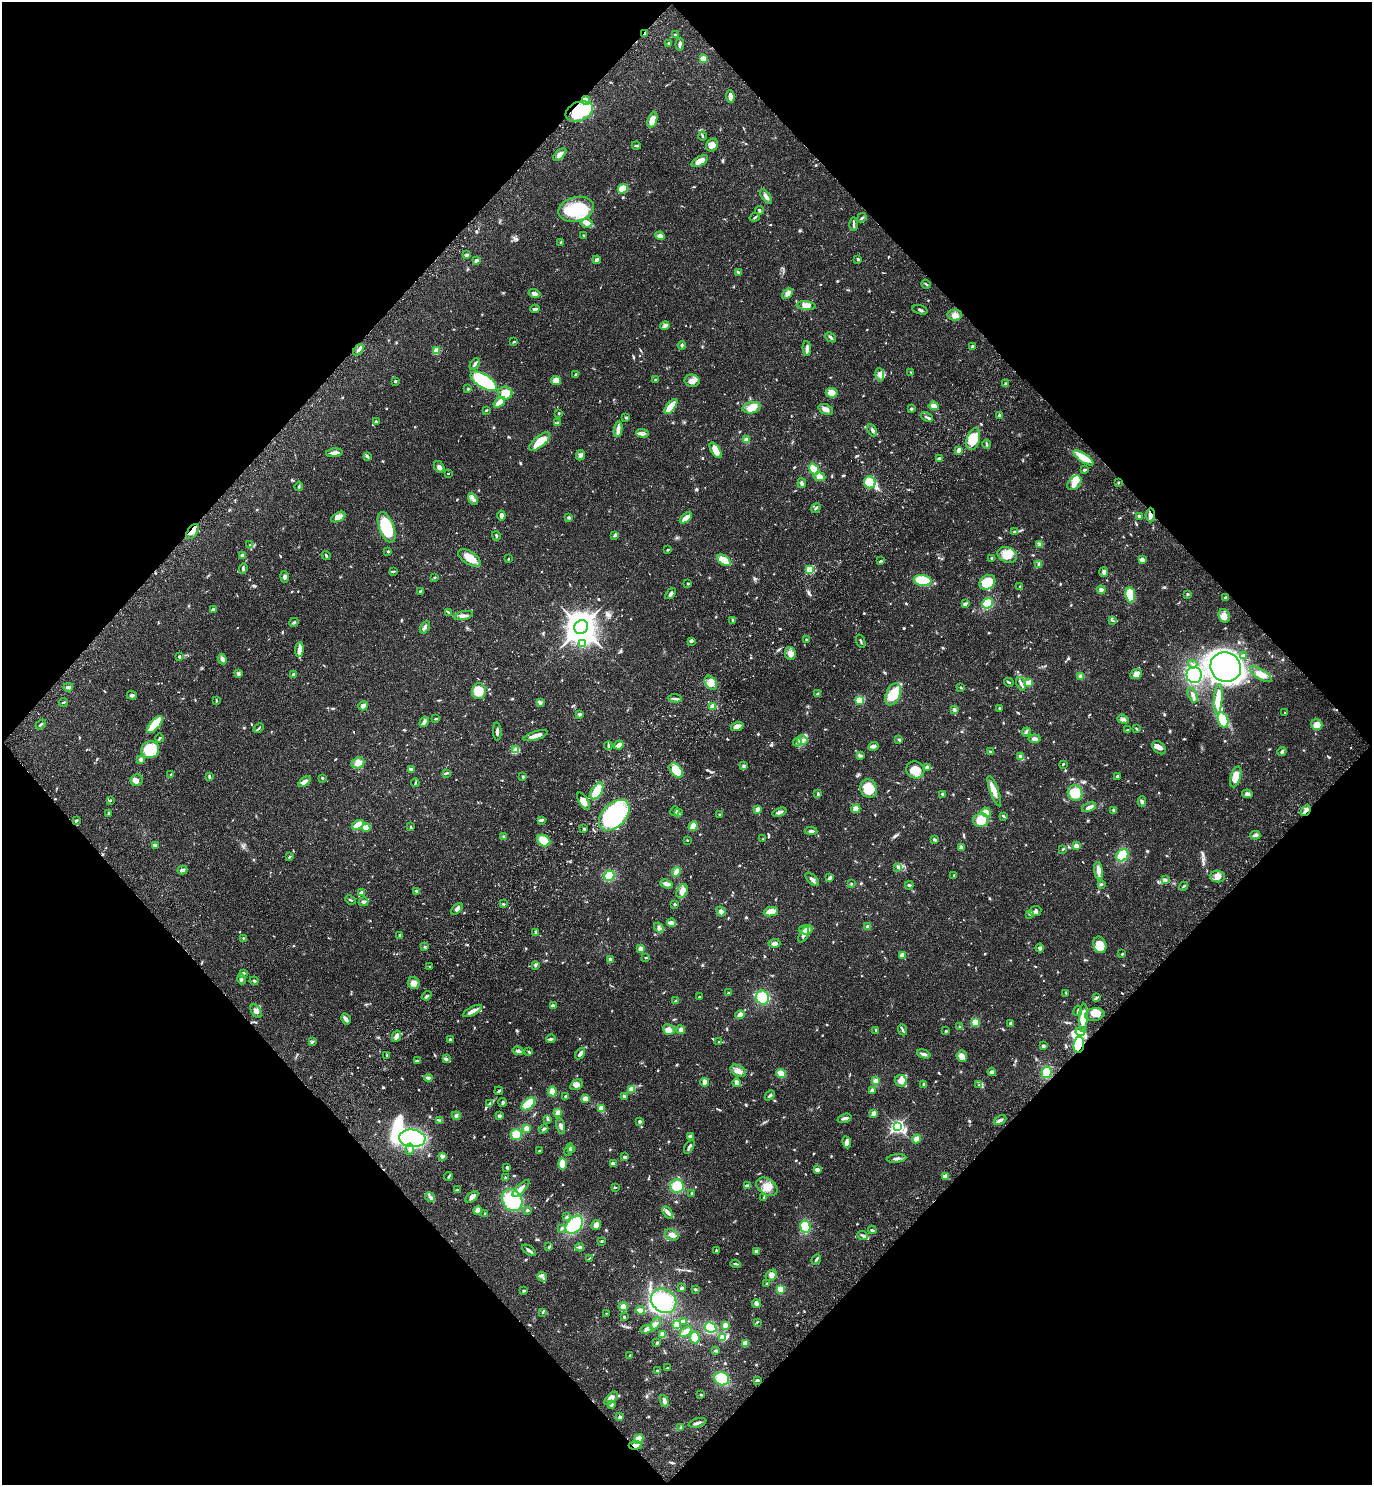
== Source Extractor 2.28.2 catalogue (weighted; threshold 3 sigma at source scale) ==
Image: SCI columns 389-5867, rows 92-6022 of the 6117 x 6117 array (HDU 1 of 3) = the unmasked area's bounding box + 8 px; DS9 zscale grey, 4 x 4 block average (1 PNG px = mean of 4 x 4 image px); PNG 1374 x 1487 px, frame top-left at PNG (2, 2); each listed source drawn as its Kron ellipse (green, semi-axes under 4 px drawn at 4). Shown black and unused: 50% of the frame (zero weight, under 3 of 4 exposures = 6% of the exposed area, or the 3 px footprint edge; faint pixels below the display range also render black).
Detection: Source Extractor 2.28.2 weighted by HDU 2 'WHT'. Background 0.0271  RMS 0.0024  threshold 0.011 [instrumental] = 3 sigma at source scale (4.5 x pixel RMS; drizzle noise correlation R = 1.50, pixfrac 1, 0.05/0.05 arcsec/px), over >= 5 px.
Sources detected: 935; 3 inside a brighter object's white glare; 5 cosmic-ray / hot-pixel residue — neither listed nor drawn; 13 coinciding with a brighter row at this scale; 26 inside a brighter listed object's ellipse — not listed separately; of the other 888, all 500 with FLUX_AUTO >= 1.32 (the completeness limit of this list) listed and drawn (388 fainter detections not listed), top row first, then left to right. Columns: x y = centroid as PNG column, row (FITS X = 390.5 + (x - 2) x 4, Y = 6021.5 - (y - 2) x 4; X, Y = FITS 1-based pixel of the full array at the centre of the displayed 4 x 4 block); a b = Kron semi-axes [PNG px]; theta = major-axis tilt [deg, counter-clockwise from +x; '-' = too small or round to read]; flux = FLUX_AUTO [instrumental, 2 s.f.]
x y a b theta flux
645 33 3 2 - 3
675 35 2 2 - 1.8
669 43 4 3 - 2.5
680 44 6 2 84 4.6
703 59 3 3 - 14
730 96 6 3 -85 11
586 101 4 4 - 5.3
579 111 14 9 22 84
652 120 8 4 73 20
702 136 4 2 - 2.1
712 145 6 5 - 9.3
636 146 4 2 - 2.2
560 155 8 3 41 8.8
700 161 9 4 30 13
623 189 5 4 - 19
766 197 8 3 -54 7.2
576 209 18 12 13 75
759 210 4 2 - 2.2
755 217 5 2 - 2
862 218 5 2 - 2.1
587 223 5 4 - 6.1
854 224 7 2 -90 3.3
584 236 3 2 - 2.4
660 236 5 3 - 5.6
561 242 2 2 - 2
467 255 4 3 - 2.2
858 259 2 2 - 3.2
476 260 3 2 - 4.2
597 260 4 2 - 7.5
738 272 4 2 - 1.8
926 284 5 2 - 2.1
534 293 6 3 -13 4.7
788 293 6 4 44 5.6
806 306 9 4 -5 8.4
535 309 5 2 - 4.4
920 310 7 2 -16 2.6
955 315 7 5 3 7.7
665 326 5 3 - 3.2
831 337 6 3 -42 2.9
514 342 3 2 - 1.4
682 345 4 2 - 2.2
973 346 2 2 - 3.1
807 348 7 4 -89 5.3
358 350 7 3 52 4.6
436 351 4 3 - 14
475 364 6 2 52 5.5
911 372 3 2 - 1.4
576 374 4 3 - 2.4
880 375 7 4 -84 5.7
655 380 3 2 - 1.5
395 381 3 2 - 2.4
484 381 15 6 -32 160
556 381 5 4 - 16
692 381 7 6 - 9.6
1006 383 3 2 - 2.3
468 389 3 2 - 1.9
505 393 7 6 - 17
832 393 6 4 -7 16
499 402 6 3 37 12
671 406 9 4 52 20
934 406 5 3 - 7.9
752 408 9 5 11 15
826 409 7 5 -21 6.8
911 409 3 3 - 2
486 410 3 2 - 1.8
559 413 2 2 - 1.6
1000 415 4 2 - 2.1
626 417 4 2 - 2.4
927 417 6 2 -29 2.7
376 421 4 3 - 1.8
557 423 3 3 - 3.1
618 429 8 3 83 8.6
872 430 7 3 -61 3.5
643 433 6 4 -2 5.2
973 439 11 6 74 37
747 440 3 3 - 6.4
540 442 13 5 40 31
986 444 4 2 - 2
716 450 9 4 -57 17
959 450 3 2 - 6.4
334 453 8 3 6 6.3
580 455 5 3 - 3.2
367 456 4 3 - 2
1083 458 12 4 -33 18
939 459 2 2 - 14
439 467 6 4 -59 5.2
814 469 6 4 -57 28
1084 470 4 2 - 1.7
448 473 2 2 - 1.9
819 477 6 4 -9 9
870 482 6 5 - 27
1118 482 3 2 - 1.4
802 483 5 3 - 3.3
1074 483 8 6 49 12
299 486 5 2 - 2.1
473 499 6 3 -58 4.7
816 508 5 2 - 2.2
1151 515 7 4 89 7.4
501 516 5 3 - 4.4
1139 516 3 2 - 4.1
338 517 8 4 29 10
569 518 3 3 - 3.2
686 518 7 2 40 15
386 527 16 7 -70 56
193 532 9 5 54 9.5
1014 532 2 2 - 2.6
615 535 3 2 - 3.7
496 536 4 2 - 2.6
250 545 4 3 - 2.2
1040 545 3 2 - 1.7
667 550 3 2 - 2.1
388 551 3 2 - 2.2
242 555 3 3 - 3.1
326 555 4 2 - 1.9
1007 555 10 7 -22 21
469 558 13 6 -33 19
992 558 3 3 - 2
508 559 2 2 - 3
724 560 7 4 -35 20
1142 560 4 3 - 4.3
881 561 3 2 - 2
1039 564 3 3 - 2
243 569 5 2 - 3
810 570 2 2 - 78
394 572 3 2 - 1.6
1104 572 5 3 - 4.4
285 577 5 3 - 3.2
434 578 3 2 - 1.7
923 580 9 5 -10 47
987 582 8 7 - 35
688 583 2 2 - 2.2
1020 587 2 2 - 1.8
1101 590 4 3 - 4.4
420 591 4 2 - 1.4
670 594 6 3 50 3.8
1188 594 3 2 - 1.9
1130 595 7 5 -80 41
1226 598 3 3 - 2.8
966 603 3 2 - 1.4
987 603 6 5 - 44
213 609 3 2 - 2.9
449 612 3 2 - 1.7
464 615 9 3 12 6.4
1224 616 7 5 -67 10
733 620 2 2 - 2
1112 621 3 2 - 1.7
294 622 5 2 - 2.1
425 627 7 3 60 4.2
581 627 7 6 - 2200
807 640 3 2 - 2.6
691 641 3 3 - 2.1
861 641 7 2 -70 2.2
582 643 2 2 - 9.8
299 650 7 3 85 6.1
790 653 6 5 - 7.3
1243 655 2 2 - 2.7
179 656 3 2 - 2.4
222 659 5 3 - 5.1
1193 664 5 2 - 1.7
1226 667 15 14 - 690
238 674 4 3 - 2.6
293 674 3 2 - 2.5
1136 674 6 5 - 7.9
1261 674 12 5 -32 17
1194 675 8 7 - 100
1081 676 4 4 - 4.2
1009 682 5 2 - 2.4
711 683 8 5 -55 13
1028 683 2 2 - 55
1021 684 7 2 -69 4.2
68 687 5 2 - 2.5
961 687 3 2 - 1.6
479 691 8 7 - 31
817 694 3 2 - 1.9
893 694 12 7 66 33
132 695 5 3 - 3.1
1193 695 8 3 -65 5.3
675 698 7 2 -6 3.5
1218 699 15 4 85 27
216 700 3 2 - 2
860 700 3 2 - 42
63 702 4 2 - 1.7
540 702 4 3 - 3.3
363 706 5 3 - 5.7
712 706 4 4 - 6
1000 708 3 2 - 2.2
954 710 3 2 - 4
1285 713 2 2 - 1.8
579 714 3 3 - 2.2
436 719 3 2 - 1.6
1123 719 6 3 -20 3.9
1223 720 8 5 -71 45
424 722 5 3 - 5.2
41 724 6 2 38 2.4
155 725 10 4 48 41
1317 725 6 5 - 13
737 726 6 3 18 10
259 728 6 2 43 2
1136 729 3 2 - 1.6
1127 730 3 2 - 1.7
497 732 9 2 -87 4.3
1026 732 4 3 - 2.6
536 736 13 2 17 15
159 738 4 2 - 2.3
1035 739 6 3 -7 6.2
802 740 5 5 - 6.8
899 740 3 3 - 2.1
797 742 4 2 - 4.8
618 745 5 3 - 7
608 746 4 3 - 2.5
873 746 5 4 - 4.4
1159 748 8 5 -40 8.2
150 750 9 8 - 51
515 750 2 2 - 5.9
1282 751 5 3 - 2.7
990 752 3 2 - 1.4
860 756 4 3 - 2.6
1021 756 4 3 - 10
140 759 4 3 - 3
358 763 6 5 - 11
1063 764 3 2 - 1.4
744 765 3 2 - 1.6
927 767 4 3 - 5.1
411 769 3 3 - 2.7
915 770 9 8 - 22
676 771 8 5 -48 32
446 773 4 2 - 1.9
171 775 3 2 - 2
209 776 3 2 - 2.2
1117 776 2 2 - 2.4
523 777 3 2 - 2.5
1236 777 11 5 73 18
322 778 2 2 - 1.9
137 780 6 6 - 8.9
305 782 7 3 34 6.3
415 783 4 2 - 1.7
869 789 9 8 - 37
597 791 9 5 59 29
994 791 16 4 -69 11
1075 793 8 7 - 29
818 794 3 2 - 2.2
942 794 2 2 - 2.1
1247 794 5 3 - 3.9
110 801 3 3 - 1.5
584 801 10 4 -57 16
1142 802 5 3 - 3.1
1089 807 7 3 22 7.1
758 809 2 2 - 20
856 809 4 4 - 11
1114 810 3 2 - 3.3
1306 810 6 2 47 5.7
675 811 5 2 - 2.9
678 812 4 3 - 3
779 812 7 3 17 6
986 812 5 3 - 15
108 813 4 2 - 1.7
614 815 18 11 45 210
720 815 3 2 - 1.6
1003 816 3 2 - 1.8
541 820 3 3 - 1.9
981 820 8 7 - 20
76 821 3 2 - 2
358 825 6 3 29 20
693 826 5 3 - 16
366 827 4 4 - 11
411 827 3 2 - 1.5
584 829 3 2 - 1.9
811 831 6 2 -4 2.7
1255 835 5 3 - 3.5
504 836 3 2 - 1.7
763 839 3 2 - 1.5
687 840 2 2 - 1.5
935 840 3 2 - 3.2
544 841 7 5 -31 23
156 845 4 2 - 1.4
1076 846 4 4 - 5.4
961 848 4 2 - 7.2
1063 849 3 2 - 1.4
1122 855 7 5 43 42
289 857 3 2 - 2.1
898 867 3 2 - 1.6
182 870 5 3 - 4.7
1099 871 9 3 -83 9.7
676 872 5 3 - 13
954 875 2 2 - 1.4
609 876 6 5 - 24
1217 876 8 6 -5 9.2
830 878 3 3 - 4.6
812 879 8 3 -44 5.4
1165 880 4 2 - 1.8
667 884 7 3 -19 6
851 884 3 2 - 1.3
1101 884 3 3 - 1.9
909 885 4 2 - 3.1
1184 886 5 2 - 1.8
417 891 3 3 - 3.3
682 891 7 5 65 7.4
362 893 2 2 - 23
350 900 5 2 - 2
363 902 5 3 - 4.5
503 904 3 2 - 1.4
675 904 2 2 - 2.8
457 909 7 3 47 5.2
721 911 5 3 - 4.6
1035 911 6 5 - 7.1
771 912 7 4 11 14
1030 914 3 2 - 1.8
672 923 4 2 - 13
868 927 2 2 - 20
659 928 5 3 - 3.5
806 930 7 4 4 11
536 932 4 2 - 3.9
400 935 2 2 - 2.8
804 935 8 3 63 5.7
243 938 2 2 - 2.4
774 943 6 3 3 6.6
1100 945 8 6 -70 30
425 947 3 2 - 1.5
1040 948 4 3 - 3.5
641 949 4 4 - 6.6
1122 954 2 2 - 1.9
902 955 3 3 - 9.1
646 957 3 2 - 1.5
610 959 3 3 - 2.8
535 965 3 2 - 3.1
430 967 3 2 - 1.7
243 974 2 2 - 11
242 979 5 3 - 3
254 981 4 2 - 2.7
414 983 6 5 - 8.9
729 993 3 2 - 1.7
1066 993 3 2 - 1.3
427 996 5 2 - 2.7
699 997 2 2 - 1.3
762 998 7 6 - 44
1097 998 3 2 - 2
675 1001 3 2 - 1.6
553 1006 3 2 - 6.3
256 1011 7 4 -56 6
472 1011 10 3 28 9.6
1078 1011 5 2 - 1.9
740 1015 5 4 - 8.6
1095 1015 9 6 9 13
1083 1018 14 4 88 31
346 1019 6 3 -60 4.9
975 1022 2 2 - 79
1010 1023 3 2 - 2.5
960 1027 2 2 - 3.5
669 1030 6 5 - 10
681 1030 4 3 - 5.6
876 1030 3 2 - 1.8
903 1030 6 2 -65 2.7
946 1031 3 2 - 1.7
1080 1031 5 3 - 4
396 1036 6 3 64 5.3
450 1039 3 2 - 2.1
551 1039 4 3 - 2.4
313 1041 4 3 - 2
719 1042 3 2 - 1.4
1079 1045 8 5 82 37
1043 1046 3 3 - 3.7
518 1051 5 3 - 3
529 1052 3 2 - 2
580 1053 6 3 55 4.8
924 1054 7 3 -18 4.5
387 1056 2 2 - 2.3
962 1056 6 5 - 8.9
446 1059 3 2 - 4.1
417 1061 4 2 - 1.9
738 1071 8 5 -29 8.5
992 1072 4 4 - 3.6
1047 1072 6 5 - 21
781 1074 5 3 - 19
428 1078 4 2 - 6.9
876 1081 4 3 - 5.4
901 1081 6 5 - 11
705 1082 4 3 - 7.7
736 1083 4 2 - 6.6
924 1084 4 2 - 3.2
576 1085 7 4 32 8
979 1085 3 2 - 1.6
632 1089 4 4 - 9.1
872 1090 3 2 - 3.5
499 1091 4 3 - 2.3
552 1091 5 4 - 9.9
770 1095 6 2 47 2.7
565 1096 2 2 - 2.3
624 1096 4 3 - 2.8
585 1098 3 3 - 9.9
503 1102 4 3 - 3.3
489 1104 3 2 - 1.3
528 1104 8 5 39 27
601 1108 4 2 - 13
558 1113 3 2 - 8.9
874 1113 3 3 - 5.4
456 1116 4 2 - 2.3
499 1116 2 2 - 3.8
844 1118 7 3 17 4.6
548 1119 3 2 - 1.5
440 1120 4 3 - 2.4
1000 1120 7 3 29 4.1
640 1121 3 2 - 3
561 1126 8 3 -78 4.8
897 1126 3 3 - 320
526 1128 3 3 - 8.6
544 1129 5 2 - 2.1
516 1134 5 5 - 20
691 1137 4 3 - 5.8
412 1138 13 9 -5 250
917 1139 4 2 - 14
847 1142 6 3 -80 5.4
689 1147 7 2 60 4.8
410 1149 6 3 83 4.6
569 1150 6 2 68 3.3
572 1150 3 3 - 2
539 1151 2 2 - 1.4
442 1156 3 3 - 5.7
625 1157 4 2 - 3.7
897 1158 10 2 7 4.2
613 1163 4 2 - 4.9
562 1164 6 2 -90 34
507 1167 4 2 - 2.9
817 1170 4 3 - 4.1
945 1176 3 3 - 7.7
448 1177 5 2 - 2.3
505 1178 3 2 - 1.6
677 1186 7 6 - 27
747 1186 4 2 - 4
615 1187 2 2 - 1.8
767 1187 11 7 -35 18
521 1188 11 4 44 9.6
457 1190 4 2 - 2.2
692 1193 3 2 - 2
430 1197 5 2 - 2.9
472 1197 8 3 40 7.9
764 1197 3 2 - 1.7
512 1200 11 9 -56 78
478 1210 4 4 - 8.7
527 1210 3 3 - 2.6
668 1212 7 3 -58 4.6
485 1214 3 2 - 1.4
566 1217 3 2 - 1.8
574 1225 10 7 47 67
596 1225 5 4 - 8.6
805 1227 6 5 - 31
561 1228 3 2 - 2.1
872 1230 4 2 - 2
672 1235 7 5 -22 7.3
862 1235 5 3 - 3.6
601 1241 3 2 - 1.4
549 1247 3 2 - 2.3
579 1247 4 3 - 2.3
529 1250 8 2 -34 4.5
716 1251 3 2 - 3.7
756 1251 3 3 - 4
589 1258 4 2 - 1.4
816 1259 5 2 - 2.4
735 1264 5 2 - 2.4
771 1275 6 4 53 6.2
542 1277 5 2 - 2.8
767 1284 2 2 - 2.3
681 1288 3 2 - 2.6
695 1289 3 2 - 1.7
780 1289 3 3 - 12
524 1291 3 2 - 2.2
664 1301 13 11 -38 66
756 1303 4 3 - 4.2
623 1307 4 4 - 9.6
640 1310 5 3 - 12
543 1312 3 2 - 1.7
606 1313 2 2 - 1.5
624 1317 3 2 - 1.6
683 1321 3 2 - 5.4
757 1322 3 2 - 1.3
656 1324 7 3 56 5
677 1325 4 3 - 8.3
725 1325 4 3 - 6.7
710 1327 6 4 -26 33
647 1329 6 4 10 5.9
686 1332 7 4 36 13
663 1335 4 2 - 16
695 1337 6 5 - 23
722 1338 4 3 - 8
657 1343 3 2 - 3.1
745 1343 4 3 - 11
716 1351 3 2 - 1.6
630 1356 3 2 - 2.8
667 1368 3 2 - 1.7
657 1371 3 2 - 1.9
722 1379 7 6 - 40
757 1380 2 2 - 3.5
701 1395 3 2 - 1.9
611 1398 8 4 44 9.7
664 1401 6 3 -68 4.6
611 1404 3 3 - 4
620 1417 3 2 - 4
697 1423 9 2 15 6
681 1427 2 2 - 1.4
639 1439 5 4 - 15
635 1445 6 4 5 8.6
Overlapping masked pixels (flux is a lower limit): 7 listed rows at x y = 645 33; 579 111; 1151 515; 193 532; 1306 810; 1079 1045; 635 1445
Diffuse or blended objects may show on this block-average render without a row.